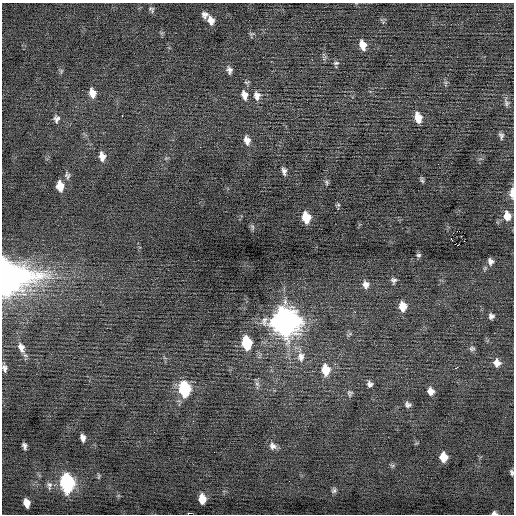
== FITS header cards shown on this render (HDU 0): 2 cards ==
NAXIS1  =                  512 / Axis length
NAXIS2  =                  512 / Axis length

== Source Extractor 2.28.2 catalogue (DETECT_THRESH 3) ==
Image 512 x 512 px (HDU 0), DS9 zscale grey, 1 PNG px = 1 image px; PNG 516 x 516 px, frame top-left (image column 1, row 512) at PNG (2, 3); no overlay
Background -0.0335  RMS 0.71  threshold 2.14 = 3 sigma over >= 5 px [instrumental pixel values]
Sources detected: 67; all 67 listed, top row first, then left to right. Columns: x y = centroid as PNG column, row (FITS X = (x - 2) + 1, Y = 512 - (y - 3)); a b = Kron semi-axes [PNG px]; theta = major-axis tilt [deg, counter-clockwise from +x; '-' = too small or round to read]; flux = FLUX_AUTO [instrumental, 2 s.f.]
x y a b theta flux
151 9 9 6 -48 110
205 15 7 7 - 190
211 20 11 7 -67 340
251 34 8 5 6 82
363 45 10 6 -75 490
336 63 7 4 9 89
229 70 8 6 -82 180
61 71 7 4 72 72
247 82 7 4 17 63
92 93 10 7 -77 420
244 95 12 7 -74 320
257 96 11 9 -84 290
506 103 10 7 -67 150
122 116 3 2 - 74
418 118 10 7 -75 590
56 119 9 7 88 180
501 136 8 5 -77 130
247 140 10 7 -76 300
102 156 10 7 -80 340
284 171 8 5 -82 170
67 175 11 7 -75 150
422 180 8 4 -71 81
327 182 7 5 -87 86
60 186 10 7 -82 640
512 193 11 4 90 350
338 205 6 5 - 71
507 216 10 8 -76 510
306 217 9 6 -78 1200
252 227 8 5 -82 86
461 236 2 2 - 27
451 239 4 3 - 260
456 245 6 2 -20 240
418 255 6 4 1 85
490 261 8 6 -75 180
11 277 38 26 0 15000
393 280 7 7 - 130
366 284 9 8 - 250
402 306 9 7 -81 590
491 316 6 6 - 150
285 321 12 11 - 57000
247 343 10 7 -80 2500
21 347 14 8 -70 380
472 349 8 6 2 120
301 357 15 10 88 450
497 363 9 8 - 350
457 367 4 2 - 170
4 368 9 6 -77 160
326 370 11 8 -85 1000
257 384 9 6 -62 140
370 384 8 7 - 160
184 389 11 7 -81 4100
431 391 7 6 - 300
350 393 9 7 74 130
407 405 8 6 -36 150
83 438 7 5 -75 210
24 446 6 4 -72 140
273 446 10 8 -31 230
443 457 8 7 - 720
392 465 7 4 -1 77
512 472 5 3 - 87
98 476 8 4 81 68
67 482 11 7 -82 9200
49 485 11 6 -89 160
334 490 7 6 - 110
202 499 8 6 -83 730
26 503 8 5 -77 470
494 513 5 3 - 150
At the frame edge (FLAGS 8, measured only in part): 5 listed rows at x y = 512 193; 11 277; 4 368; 512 472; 494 513